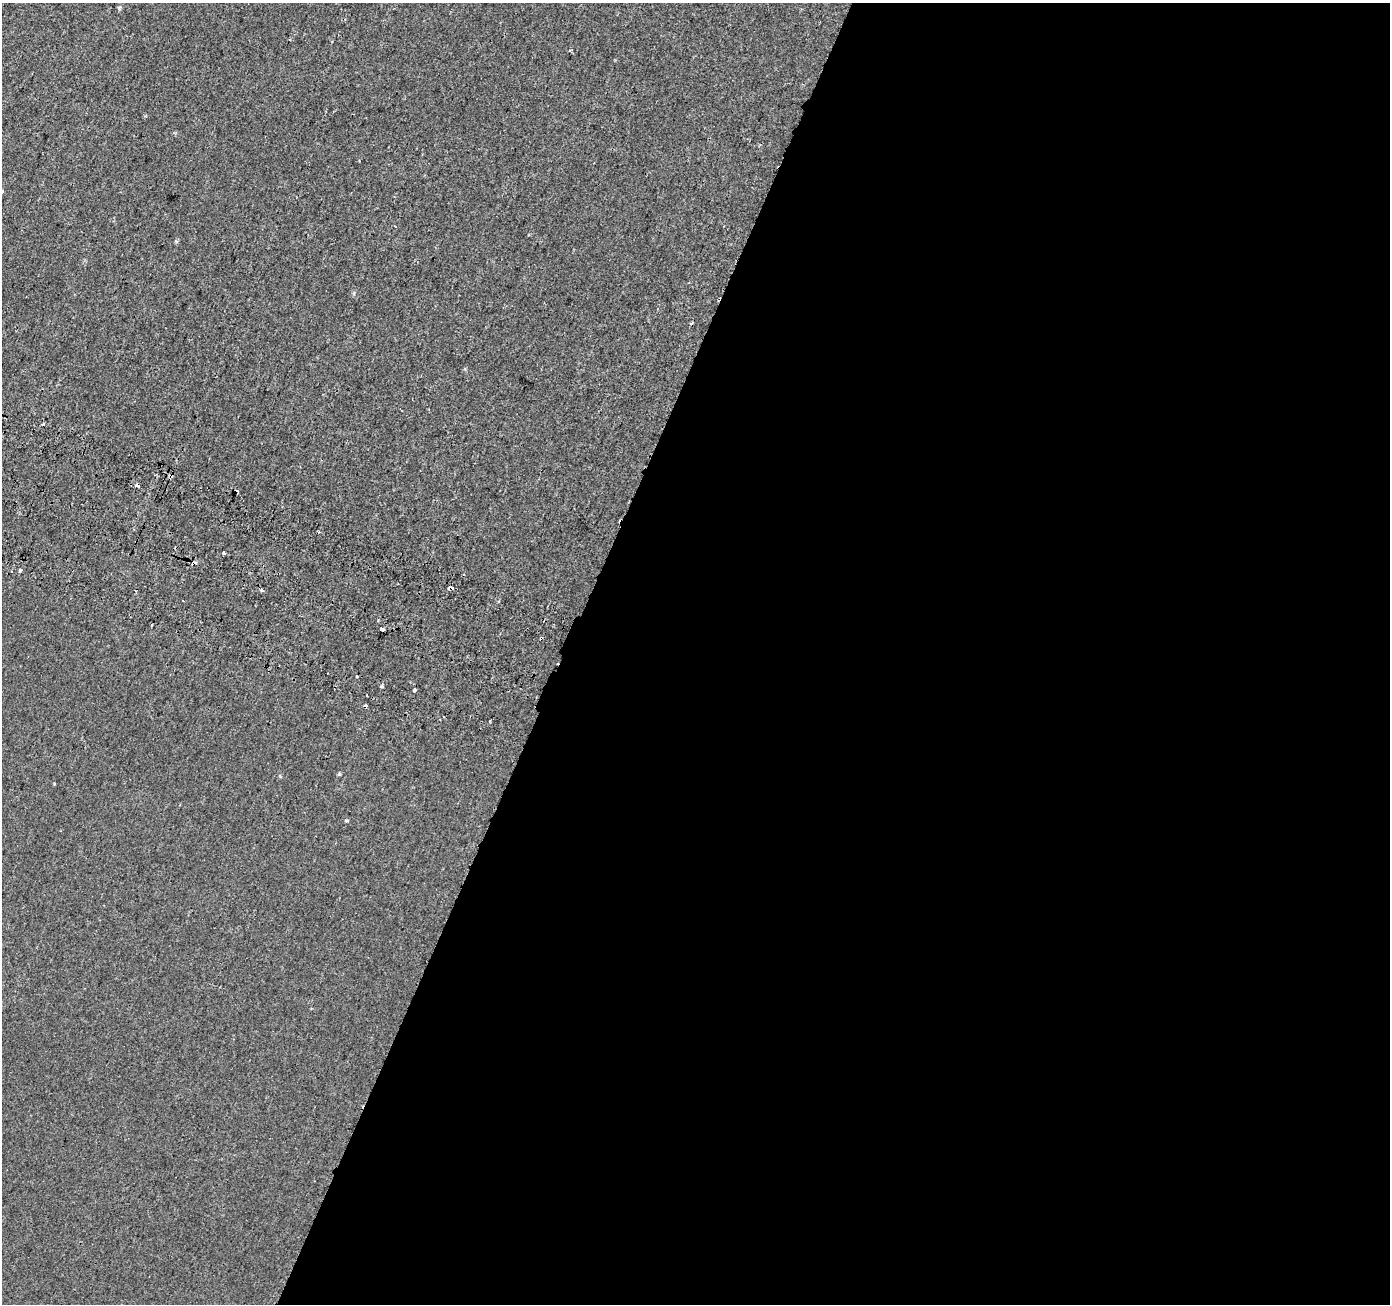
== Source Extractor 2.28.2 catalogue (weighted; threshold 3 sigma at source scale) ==
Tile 12 of 4 x 4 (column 4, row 3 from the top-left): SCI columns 4193-5580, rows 1567-2868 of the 5613 x 5800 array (HDU 1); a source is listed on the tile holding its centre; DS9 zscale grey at full resolution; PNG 1392 x 1306 px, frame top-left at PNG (2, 3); no overlay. Shown black and unused: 60% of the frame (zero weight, under 2 of 3 exposures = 3% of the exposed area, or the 3 px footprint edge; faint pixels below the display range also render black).
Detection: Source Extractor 2.28.2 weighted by HDU 2 'WHT'; one run over the whole footprint, this tile lists its part. Background 5.47e-04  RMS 0.0039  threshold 0.0177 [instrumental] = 3 sigma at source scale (4.5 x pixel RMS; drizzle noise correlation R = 1.50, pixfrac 1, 0.0396/0.0396 arcsec/px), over >= 5 px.
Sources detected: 21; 4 cosmic-ray / hot-pixel residue — not listed; the other 17 listed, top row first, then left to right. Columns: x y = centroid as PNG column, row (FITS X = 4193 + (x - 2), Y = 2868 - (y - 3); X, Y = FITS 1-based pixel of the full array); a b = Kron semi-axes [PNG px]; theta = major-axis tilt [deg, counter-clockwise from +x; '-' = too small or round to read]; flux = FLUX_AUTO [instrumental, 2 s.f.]
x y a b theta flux
119 8 6 5 - 0.56
570 50 4 3 - 0.56
2 192 3 3 - 0.5
692 323 5 3 - 0.47
170 476 4 3 - 2.2
138 485 4 3 - 3.9
224 552 3 3 - 1.4
20 570 3 3 - 2.3
451 587 4 3 - 3.8
261 590 3 3 - 2.6
382 629 4 3 - 5.3
541 638 4 3 - 0.52
356 676 3 2 - 0.65
414 690 4 3 - 2.6
339 774 5 5 - 0.45
54 784 4 2 - 0.35
346 820 3 3 - 1.8
Overlapping masked pixels (flux is a lower limit): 4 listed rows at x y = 170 476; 138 485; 451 587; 541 638
Isophote crosses this tile's border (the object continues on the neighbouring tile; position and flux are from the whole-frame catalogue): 1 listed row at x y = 2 192